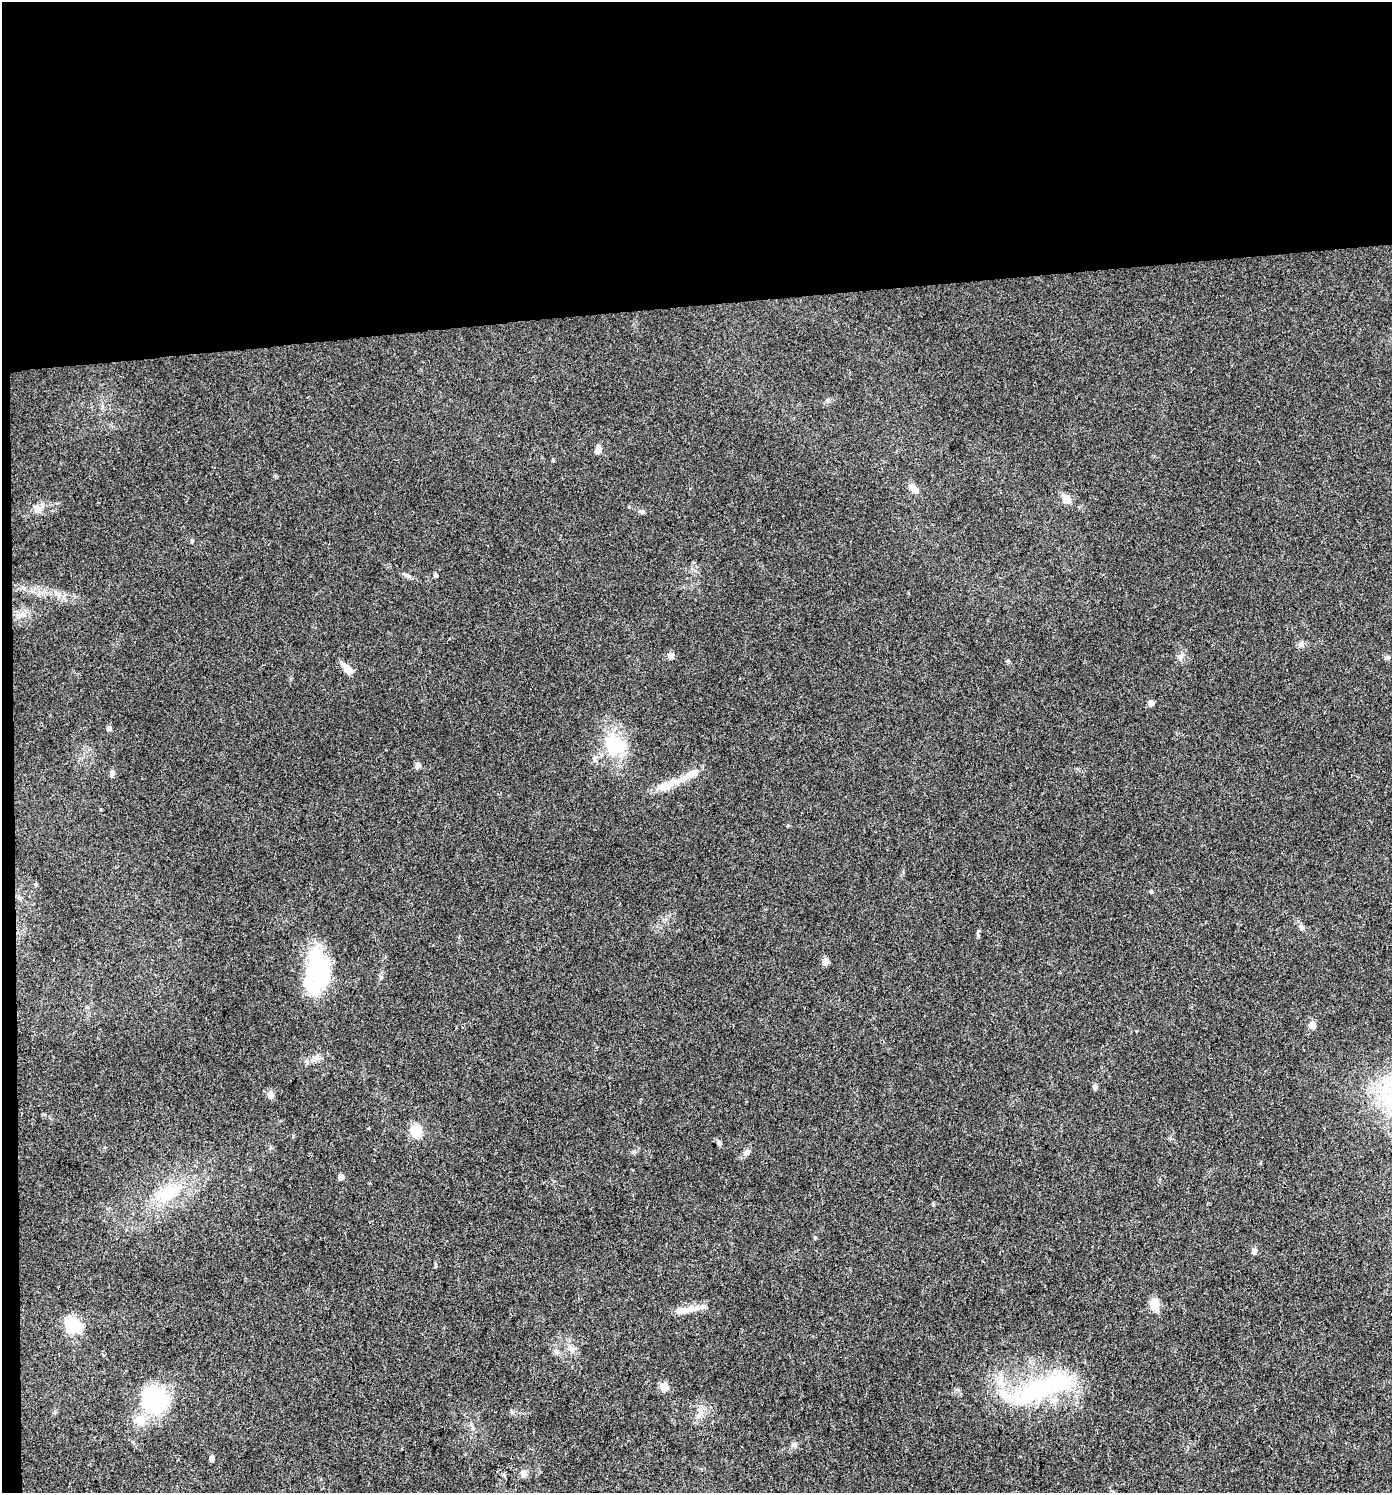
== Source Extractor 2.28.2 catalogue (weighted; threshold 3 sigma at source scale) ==
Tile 1 of 3 x 3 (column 1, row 1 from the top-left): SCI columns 45-1434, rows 2982-4472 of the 4218 x 4472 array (HDU 1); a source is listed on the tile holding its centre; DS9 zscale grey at full resolution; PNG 1394 x 1495 px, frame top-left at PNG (2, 2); no overlay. Shown black and unused: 21% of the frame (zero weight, under 3 of 4 exposures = <1% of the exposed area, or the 3 px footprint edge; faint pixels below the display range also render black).
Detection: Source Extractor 2.28.2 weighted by HDU 2 'WHT'; one run over the whole footprint, this tile lists its part. Background 0.0306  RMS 0.0039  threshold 0.0176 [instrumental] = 3 sigma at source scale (4.5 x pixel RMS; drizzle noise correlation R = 1.50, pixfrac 1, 0.0396/0.0396 arcsec/px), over >= 5 px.
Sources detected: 54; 1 inside a brighter object's white glare — not listed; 4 inside a brighter listed object's ellipse — not listed separately; the other 49 listed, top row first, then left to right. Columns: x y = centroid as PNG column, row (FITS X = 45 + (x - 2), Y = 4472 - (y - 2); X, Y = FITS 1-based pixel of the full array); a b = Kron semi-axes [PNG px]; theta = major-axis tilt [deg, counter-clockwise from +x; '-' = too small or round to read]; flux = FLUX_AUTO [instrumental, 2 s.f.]
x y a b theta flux
597 450 10 7 71 2.1
553 460 4 3 - 0.48
913 488 12 7 -53 2.9
1066 499 5 5 - 14
39 509 15 9 42 2.9
642 512 7 5 -11 0.85
192 541 5 4 - 0.45
407 575 13 4 -26 1.2
436 575 4 4 - 1.1
21 615 16 5 7 2
1301 644 9 6 42 1.1
671 655 5 5 - 3.2
1180 657 10 7 61 1.6
347 669 15 7 -49 4.1
1151 703 5 4 - 2.5
109 728 5 5 - 1.3
612 744 30 20 -76 18
594 758 8 5 -84 1.1
418 765 9 7 67 1.1
112 772 8 5 -90 1
687 776 37 9 29 7.1
1151 891 6 3 -18 0.44
1302 927 8 6 -62 1.2
978 934 9 3 -79 0.56
826 961 10 7 65 1.6
319 972 48 30 69 37
1312 1025 9 8 - 2.2
316 1058 10 7 31 1.7
1095 1087 6 5 - 1.1
270 1095 9 8 - 2
416 1131 14 12 -90 6.9
719 1142 6 6 - 0.78
746 1153 10 7 43 1.6
341 1177 5 4 - 2.8
168 1193 30 18 31 18
933 1204 6 3 -89 0.43
1254 1251 8 6 -72 1
436 1265 7 3 -90 0.54
1154 1305 16 10 -86 4.4
687 1310 35 7 11 5.5
73 1326 7 6 - 76
571 1347 16 6 -44 2.4
557 1352 7 4 18 0.82
664 1387 5 5 - 9
1043 1388 85 24 21 56
155 1400 33 30 87 33
794 1444 9 5 -71 1
211 1458 5 4 - 2
523 1474 10 8 68 1.7
Unlisted compact peaks at least as high as the median listed source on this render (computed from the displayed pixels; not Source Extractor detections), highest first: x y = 815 1237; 35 884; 293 1136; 827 401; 512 1412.